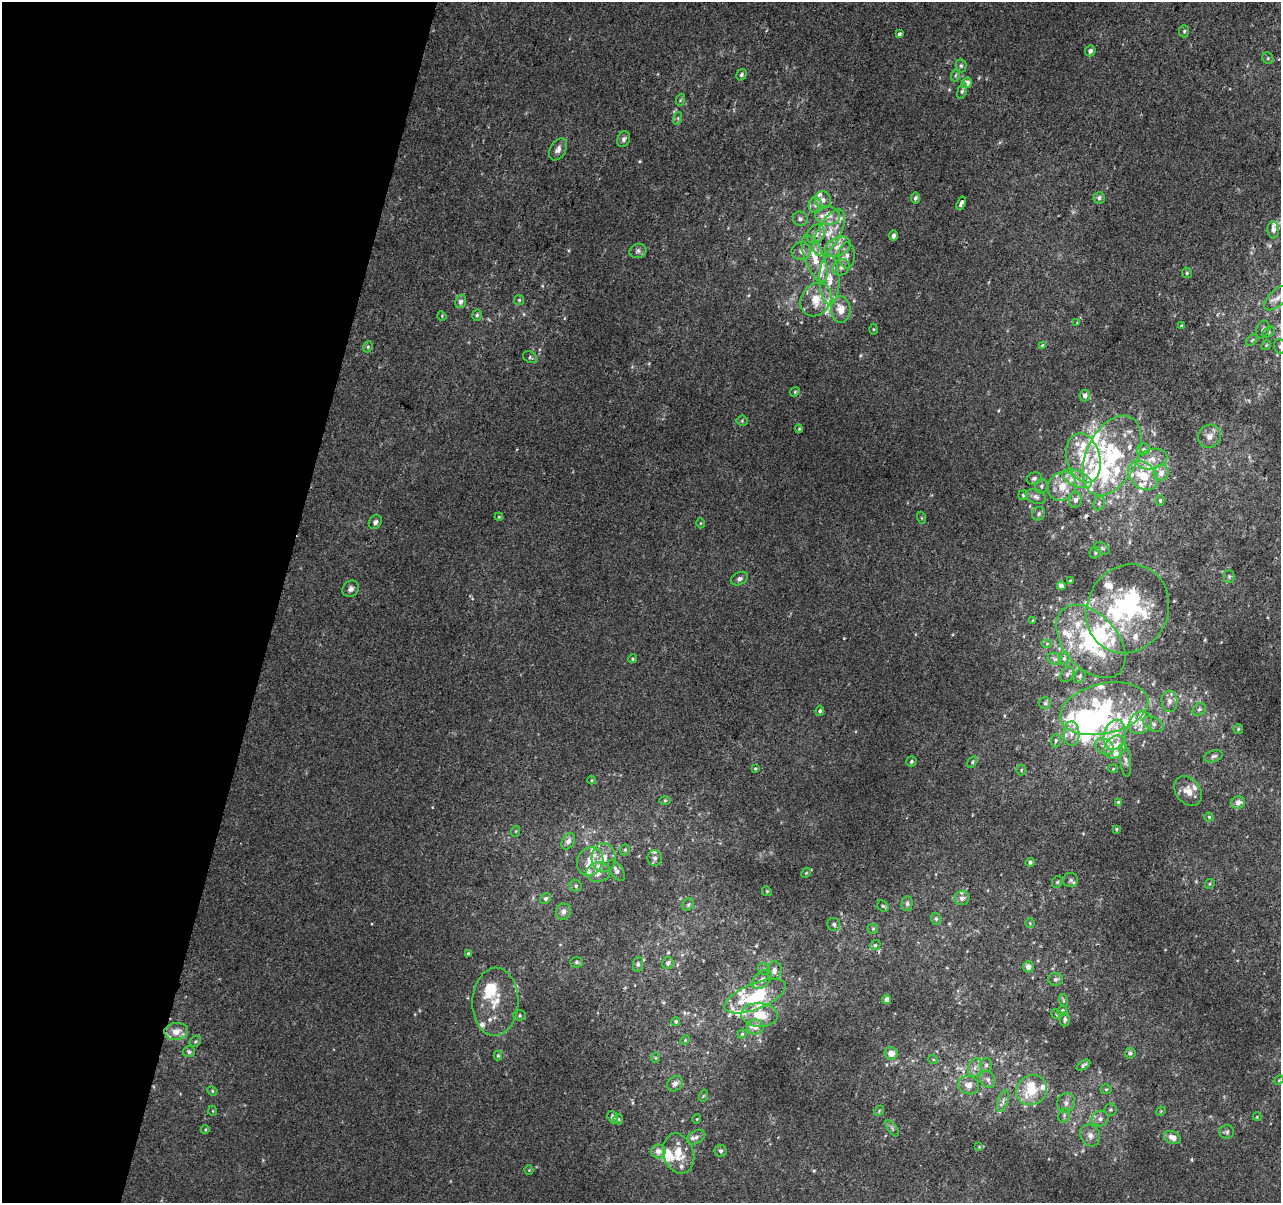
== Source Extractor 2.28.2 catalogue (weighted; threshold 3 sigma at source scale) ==
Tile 9 of 4 x 4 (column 1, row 3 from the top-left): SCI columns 21-1299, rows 1529-2729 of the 5152 x 5395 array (HDU 1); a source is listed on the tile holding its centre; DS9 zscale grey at full resolution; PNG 1283 x 1205 px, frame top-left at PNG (2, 2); each listed source drawn as its Kron ellipse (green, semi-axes under 4 px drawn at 4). Shown black and unused: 22% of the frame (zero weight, under 2 of 3 exposures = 2% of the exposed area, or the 3 px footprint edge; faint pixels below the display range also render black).
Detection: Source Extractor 2.28.2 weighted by HDU 2 'WHT'; one run over the whole footprint, this tile lists its part. Background 0.00537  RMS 0.0056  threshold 0.025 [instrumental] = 3 sigma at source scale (4.5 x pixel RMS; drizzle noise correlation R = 1.50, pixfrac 1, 0.0396/0.0396 arcsec/px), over >= 5 px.
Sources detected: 299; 1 too faint to see at this stretch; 7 inside a brighter object's white glare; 1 cosmic-ray / hot-pixel residue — neither listed nor drawn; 82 inside a brighter listed object's ellipse — not listed separately; the other 208 listed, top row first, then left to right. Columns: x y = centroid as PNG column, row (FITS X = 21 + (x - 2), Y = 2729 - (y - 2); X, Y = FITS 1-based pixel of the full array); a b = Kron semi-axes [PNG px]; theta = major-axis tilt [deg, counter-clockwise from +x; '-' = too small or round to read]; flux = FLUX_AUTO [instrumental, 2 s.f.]
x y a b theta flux
1184 31 6 5 - 0.97
900 34 4 3 - 3.7
1090 51 5 5 - 1.9
1268 58 6 5 - 0.93
961 66 7 5 -89 1.1
741 75 6 4 58 1.2
956 75 6 4 70 0.85
967 83 5 5 - 4.3
962 91 8 4 73 1.1
680 100 6 3 70 0.73
678 118 6 4 73 0.98
624 139 8 6 68 1.7
558 149 12 7 60 2.8
915 198 5 4 - 1.3
1099 198 5 5 - 1.5
823 200 8 8 - 2.8
961 203 7 3 71 6.6
815 205 8 6 88 2.2
827 215 12 9 -9 6.4
800 219 7 7 - 1.5
1273 230 8 6 -87 2.8
829 232 25 11 61 13
816 234 10 8 55 3.8
894 236 5 4 - 1.8
838 247 13 9 28 5.8
638 251 8 7 - 1.8
801 251 9 9 - 3.1
847 255 13 8 -90 3.6
815 258 25 9 -68 11
841 267 9 7 43 2.4
1187 273 5 5 - 0.93
829 280 25 10 -90 10
1277 298 16 8 42 4.8
519 300 5 5 - 0.93
816 300 18 14 57 12
461 302 6 5 - 2.2
841 309 13 9 -86 7.1
477 315 6 4 77 1
442 316 5 4 - 0.5
1077 323 4 4 - 0.47
1181 326 3 3 - 0.47
874 329 5 3 - 0.57
1263 330 9 6 67 1.6
1268 332 7 5 29 1.1
1252 340 7 4 45 0.89
1042 345 4 3 - 1.6
1266 345 5 4 - 0.63
1280 346 8 6 -73 1.4
368 347 6 4 67 0.83
530 357 7 5 -28 1.1
795 392 5 4 - 0.71
1085 396 6 5 - 2.8
742 421 5 5 - 0.74
799 429 4 4 - 0.55
1209 436 12 11 - 4.2
1143 449 7 6 - 1.4
1112 455 43 25 64 54
1083 458 25 16 -75 20
1152 459 16 10 13 5.8
1161 473 8 7 - 4
1143 475 17 12 -46 15
1034 478 7 6 - 1.7
1077 479 15 7 -23 5.6
1041 486 7 6 - 1.4
1062 486 15 13 49 9.9
1023 495 5 5 - 0.91
1036 496 10 7 -21 2.1
1075 500 7 6 - 2
1160 501 5 4 - 0.68
1099 503 7 5 69 1.4
1039 514 7 6 - 1.5
499 517 4 3 - 0.49
922 518 6 4 -71 0.66
375 522 7 6 - 1.8
700 523 5 3 - 0.46
1102 548 8 5 -30 1.2
1095 553 6 5 - 1.1
1229 577 6 5 - 1.1
739 579 9 6 25 1.6
1070 581 4 3 - 0.64
1061 586 4 4 - 2.4
351 589 9 7 47 2.3
1128 609 45 40 62 76
1033 621 3 2 - 0.55
1091 641 42 27 -48 52
1047 644 5 3 - 0.62
1064 658 6 5 - 1.1
633 659 4 4 - 0.72
1055 659 7 6 - 1.3
1067 674 8 6 57 1.6
1080 676 7 5 63 1.2
1169 701 11 8 -85 3
1045 703 6 6 - 1.2
1104 709 45 25 13 43
1199 709 7 5 37 1.4
820 711 5 4 - 1.1
1140 723 12 10 39 4.9
1153 724 11 6 -28 2.2
1238 729 5 4 - 0.63
1072 734 12 8 -89 4
1115 735 15 10 73 7
1056 741 7 5 86 1.2
1104 746 10 7 -31 2.8
1115 747 12 10 51 8.3
1213 756 9 5 19 1.6
1125 760 16 5 -83 2.4
911 761 5 5 - 1.1
972 762 6 4 62 0.88
755 769 4 3 - 0.53
1113 769 5 4 - 0.62
1021 770 5 5 - 0.76
591 780 4 3 - 0.47
1188 791 16 12 -50 5.7
665 800 6 4 0 0.63
1118 802 3 3 - 0.53
1238 803 7 6 - 3.4
1209 817 4 4 - 0.64
1116 829 4 3 - 0.63
516 831 5 3 - 0.54
568 841 9 6 60 2.6
625 850 6 4 68 0.81
603 858 14 12 86 7.9
655 858 8 7 - 2
590 861 14 13 - 9.4
1030 862 4 4 - 1.4
616 871 12 6 -55 2.1
598 872 12 10 5 5.1
806 873 5 4 - 0.66
1071 880 7 7 - 1.5
1057 882 6 5 - 0.96
1210 884 5 4 - 0.76
576 886 6 5 - 1.2
767 891 5 4 - 0.63
962 898 7 7 - 2.4
546 899 5 5 - 1.3
907 904 7 5 89 1.2
688 905 6 5 - 0.92
883 906 6 5 - 0.86
563 912 8 7 - 2.6
936 919 6 5 - 0.81
1030 923 5 4 - 0.62
834 924 6 6 - 1.2
873 929 5 5 - 0.69
875 945 5 4 - 0.81
468 954 3 3 - 0.72
576 962 6 5 - 1
668 963 6 5 - 2.1
638 964 7 5 81 1.3
1028 967 5 5 - 2.7
764 969 6 5 - 1
774 971 9 7 80 2.8
1056 979 7 6 - 1.5
762 980 11 7 43 3.2
755 996 32 13 22 34
886 999 4 4 - 2.9
1063 1000 6 4 -72 0.76
495 1002 34 23 88 17
1062 1011 5 5 - 1.1
1057 1014 6 4 -24 0.85
520 1015 6 5 - 1
759 1015 18 12 -3 12
1065 1019 7 4 88 1.2
676 1021 4 4 - 1
755 1027 8 7 - 3.4
176 1031 12 8 6 6.1
742 1034 4 4 - 0.73
685 1040 5 3 - 0.58
195 1041 6 5 - 0.85
189 1052 6 5 - 1.5
891 1053 6 6 - 4.9
1130 1053 5 5 - 1.1
498 1056 5 4 - 0.77
655 1058 5 3 - 0.63
933 1059 5 3 - 0.5
986 1065 7 6 - 1.6
1084 1065 7 4 34 1.2
975 1068 9 7 73 2.6
988 1079 9 7 -56 2.2
1279 1080 5 4 - 0.62
675 1084 8 7 - 2.6
969 1085 10 9 - 4.7
1106 1089 5 5 - 0.74
1032 1090 16 14 38 13
212 1091 5 4 - 0.75
703 1096 6 4 71 0.69
1003 1101 11 5 72 2
1066 1103 10 9 - 2.8
1110 1110 6 6 - 0.92
213 1111 5 3 - 0.47
879 1111 6 4 48 0.67
1161 1111 5 4 - 0.49
1064 1115 7 5 71 1.2
613 1117 6 5 - 1.9
1257 1117 4 4 - 0.51
618 1119 5 5 - 0.78
697 1119 5 3 - 0.41
1100 1119 8 7 - 2.5
892 1128 9 4 -55 1.3
205 1130 4 3 - 0.47
1227 1132 7 7 - 1.4
1090 1135 11 9 -61 3.3
696 1137 10 6 31 2.1
1172 1137 8 6 -24 4
979 1147 4 4 - 0.48
658 1151 7 7 - 3.8
721 1151 6 6 - 1.4
679 1154 20 15 -72 11
529 1170 4 4 - 0.56
Isophote crosses this tile's border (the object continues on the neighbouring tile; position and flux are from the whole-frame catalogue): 2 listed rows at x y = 1268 332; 1280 346